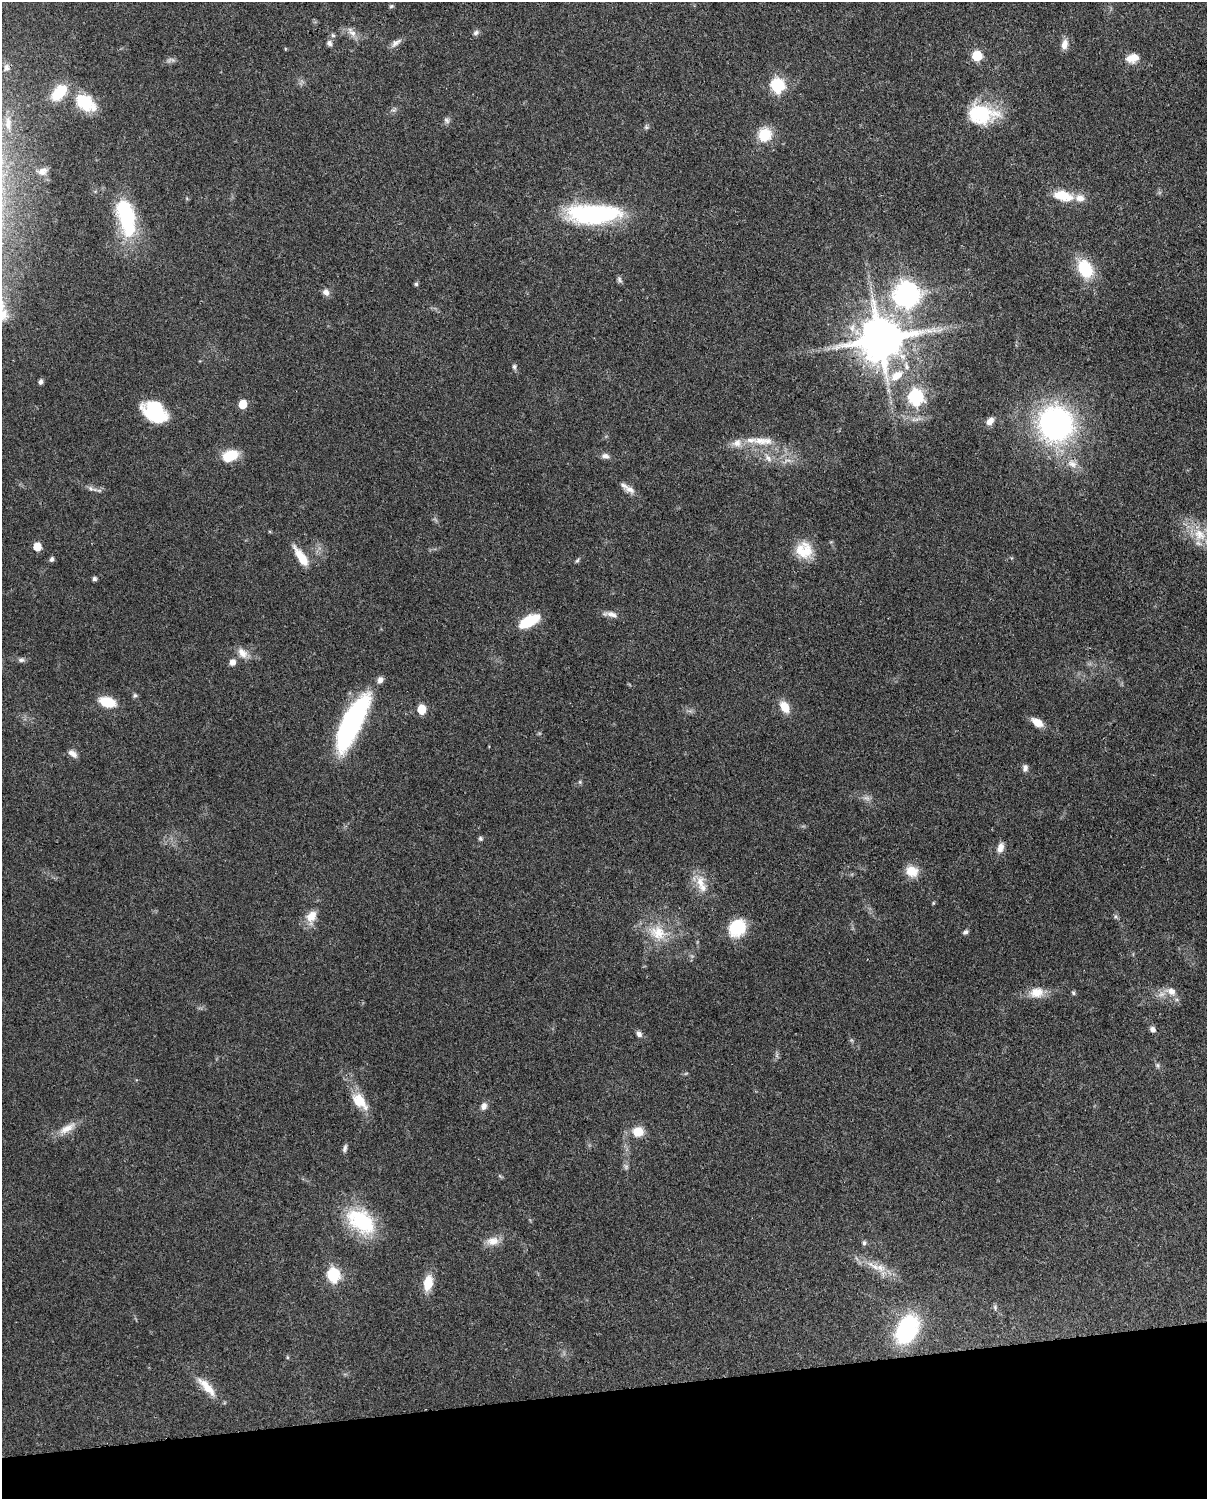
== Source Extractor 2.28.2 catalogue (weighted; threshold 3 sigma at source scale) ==
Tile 10 of 4 x 3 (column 2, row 3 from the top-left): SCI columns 1295-2499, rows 266-1762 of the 5002 x 4908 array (HDU 1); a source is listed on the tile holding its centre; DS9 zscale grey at full resolution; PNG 1209 x 1501 px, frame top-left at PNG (2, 2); no overlay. Shown black and unused: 7% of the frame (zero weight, under 3 of 4 exposures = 7% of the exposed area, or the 3 px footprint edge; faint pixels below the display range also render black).
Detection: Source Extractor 2.28.2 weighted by HDU 2 'WHT'; one run over the whole footprint, this tile lists its part. Background 0.101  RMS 0.004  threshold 0.0182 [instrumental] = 3 sigma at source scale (4.5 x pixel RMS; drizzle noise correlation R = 1.50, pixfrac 1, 0.05/0.05 arcsec/px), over >= 5 px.
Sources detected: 110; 2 too faint to see at this stretch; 2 inside a brighter object's white glare — not listed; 5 inside a brighter listed object's ellipse — not listed separately; the other 101 listed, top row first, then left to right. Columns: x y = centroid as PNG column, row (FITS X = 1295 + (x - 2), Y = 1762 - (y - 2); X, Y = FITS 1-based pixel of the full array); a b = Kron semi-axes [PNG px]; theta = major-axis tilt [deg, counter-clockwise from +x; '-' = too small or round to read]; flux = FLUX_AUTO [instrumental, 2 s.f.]
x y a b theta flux
391 6 6 5 - 0.65
351 32 17 8 -43 3.1
476 33 8 7 - 1.2
333 35 6 5 - 0.75
329 43 8 7 - 1.5
396 43 16 7 37 2.2
1064 44 14 8 80 3
285 49 5 3 - 0.32
977 56 6 6 - 24
1133 58 15 10 15 5
6 67 9 7 -80 1.5
777 85 7 6 - 68
59 93 17 10 51 14
87 102 27 18 -62 12
393 110 7 6 - 0.92
981 114 37 23 -6 24
447 120 9 7 -53 1.2
8 123 18 6 -85 2.3
646 127 6 5 - 0.71
765 135 18 16 58 9.5
43 171 12 9 31 2.3
1063 196 28 13 -13 9.6
125 210 38 21 -56 25
593 214 60 21 1 53
1085 269 19 13 -63 19
619 279 10 5 -61 0.98
416 284 5 5 - 0.77
326 292 8 7 - 2.2
906 295 9 8 - 380
934 330 8 5 -45 1.4
880 339 13 12 - 1900
514 366 7 6 - 0.95
897 376 22 12 33 8.5
41 382 6 5 - 1.1
915 397 7 7 - 91
242 404 6 5 - 12
154 412 20 15 -39 34
990 421 10 7 48 2.5
1055 424 31 29 -75 110
760 441 23 11 -8 7.2
737 443 14 11 17 4
230 455 15 10 19 12
605 456 10 7 -17 1.8
768 458 12 7 -45 2.4
1072 464 15 11 -30 4.3
91 488 10 6 -35 1.4
630 489 15 9 -25 2.6
1199 535 21 16 -45 9.8
37 547 6 5 - 9.6
805 551 25 18 69 9.6
301 557 27 9 -56 7.8
51 559 6 5 - 1.2
577 561 7 4 61 0.67
94 579 5 5 - 0.86
610 614 20 7 -9 2.7
529 621 20 9 28 17
242 653 16 10 -52 3.8
21 660 9 6 -3 1.2
232 662 7 7 - 2.4
135 695 6 5 - 0.78
107 702 16 9 -16 12
784 707 14 9 -57 6
421 709 6 5 - 14
1037 722 12 7 -32 5.2
352 723 61 18 64 69
73 754 12 6 -37 2.2
1025 768 9 6 81 1.4
580 782 6 4 -46 0.54
866 798 12 6 -15 1.7
480 838 6 5 - 0.8
1000 848 13 8 67 2.9
912 871 15 13 -25 6.3
700 882 19 12 -87 6.1
933 903 5 4 - 0.41
311 916 18 12 67 5.7
1115 917 7 5 -70 0.81
737 928 18 16 47 17
965 932 7 5 33 0.99
658 933 26 21 -32 13
1171 991 16 10 -20 4.1
1036 992 19 14 9 6.2
1073 993 5 5 - 0.65
1152 1029 8 6 -41 1.6
639 1034 9 6 -55 1.5
1157 1065 6 5 - 0.82
359 1101 25 14 -49 8.9
484 1106 10 7 61 2
67 1128 27 10 31 5.3
638 1132 13 12 - 6.6
345 1148 10 5 75 1.2
626 1167 8 6 -64 1
361 1221 41 26 -38 28
493 1241 17 11 6 4.7
864 1243 7 5 -89 0.82
875 1267 31 7 -32 6.7
333 1275 7 6 - 54
428 1283 18 10 78 7.7
995 1307 7 5 -89 0.75
907 1329 30 19 63 41
287 1357 5 4 - 0.49
207 1387 35 10 -47 7.4
Overlapping masked pixels (flux is a lower limit): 1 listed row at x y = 880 339
Isophote crosses this tile's border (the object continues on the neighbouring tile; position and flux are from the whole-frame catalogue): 1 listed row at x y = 1199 535